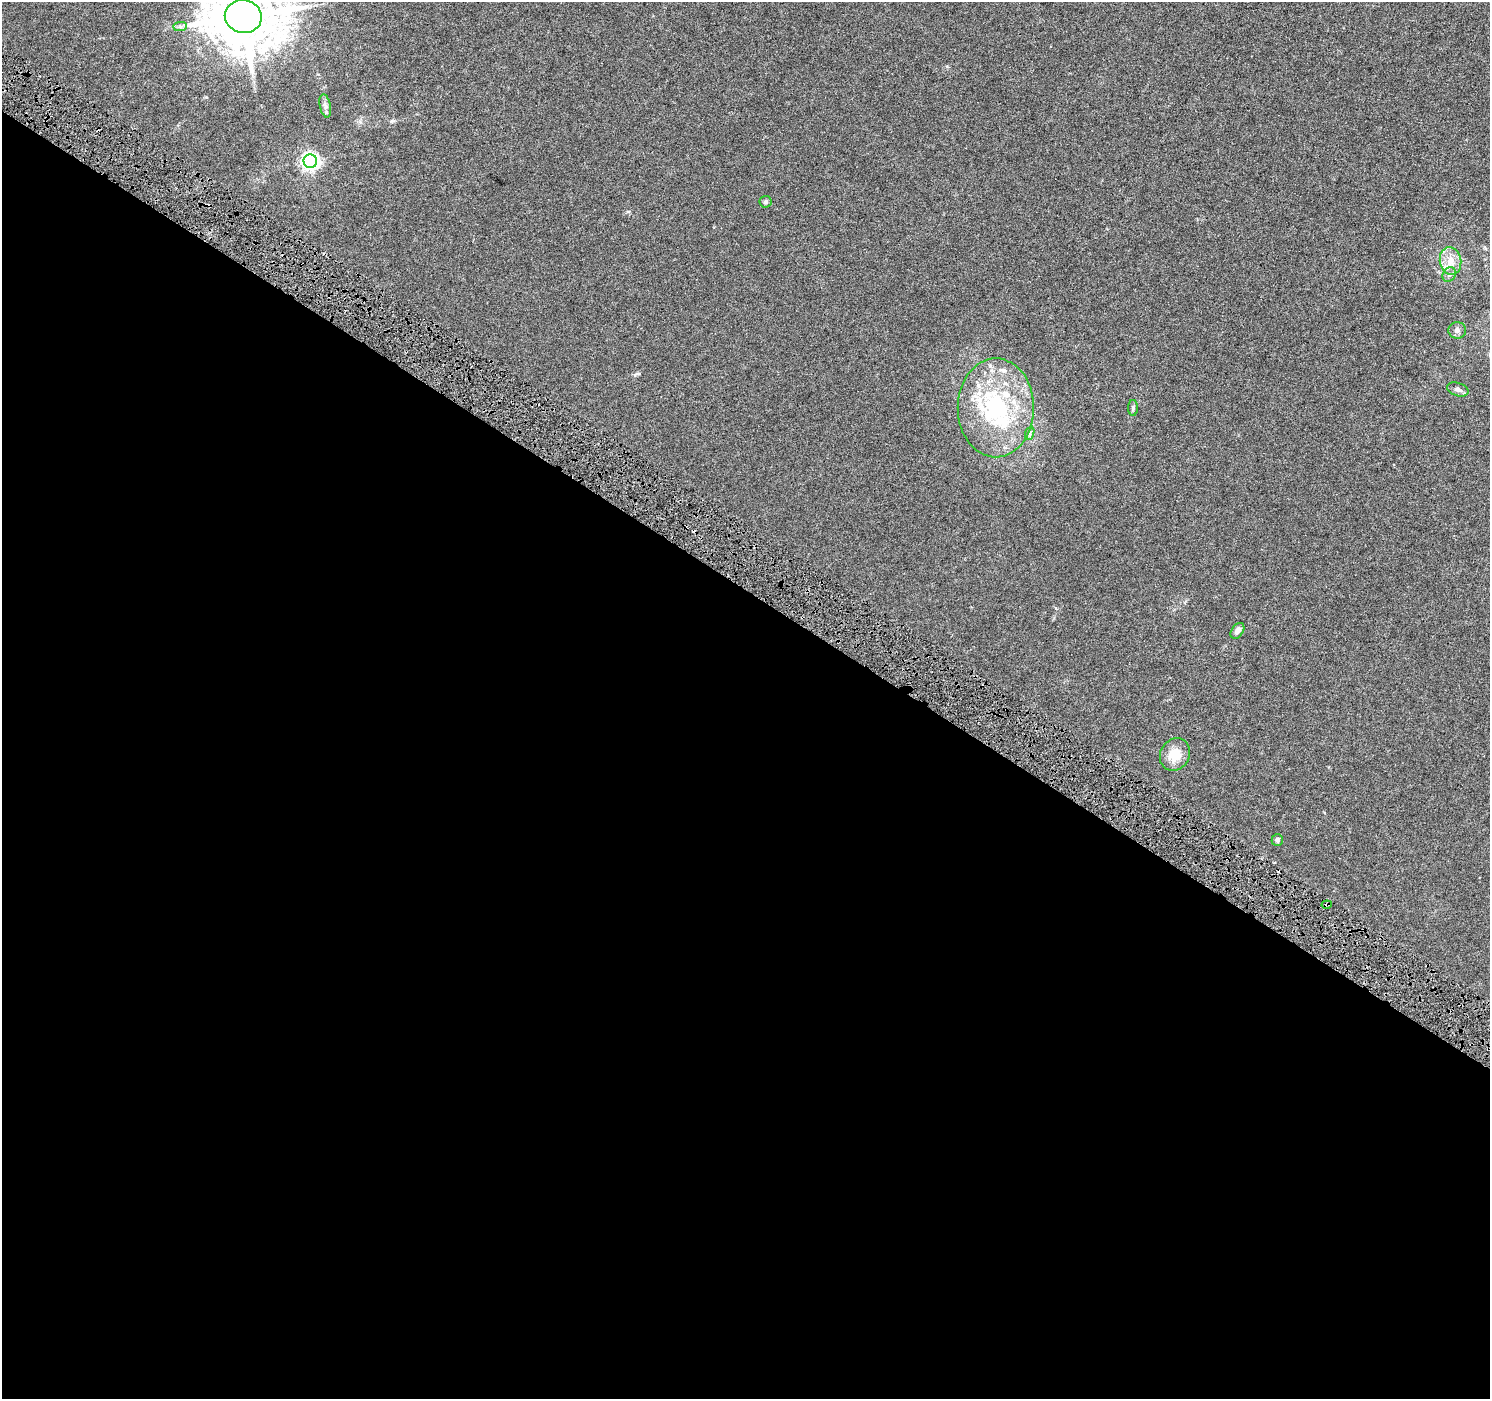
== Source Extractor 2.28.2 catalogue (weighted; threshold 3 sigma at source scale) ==
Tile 14 of 4 x 4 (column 2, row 4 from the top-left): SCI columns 1489-2976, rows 187-1583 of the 5958 x 6028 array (HDU 1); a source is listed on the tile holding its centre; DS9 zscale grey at full resolution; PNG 1492 x 1401 px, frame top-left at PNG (2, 2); each listed source drawn as its Kron ellipse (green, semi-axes under 4 px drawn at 4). Shown black and unused: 58% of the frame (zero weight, under 4 of 8 exposures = <1% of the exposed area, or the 3 px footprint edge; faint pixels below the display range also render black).
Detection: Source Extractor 2.28.2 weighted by HDU 2 'WHT'; one run over the whole footprint, this tile lists its part. Background 0.00236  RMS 8.3e-04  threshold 0.0034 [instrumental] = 3 sigma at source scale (4.09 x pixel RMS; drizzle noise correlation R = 1.36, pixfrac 0.8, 0.0396/0.0396 arcsec/px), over >= 5 px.
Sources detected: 21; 2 cosmic-ray / hot-pixel residue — neither listed nor drawn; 3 inside a brighter listed object's ellipse — not listed separately; the other 16 listed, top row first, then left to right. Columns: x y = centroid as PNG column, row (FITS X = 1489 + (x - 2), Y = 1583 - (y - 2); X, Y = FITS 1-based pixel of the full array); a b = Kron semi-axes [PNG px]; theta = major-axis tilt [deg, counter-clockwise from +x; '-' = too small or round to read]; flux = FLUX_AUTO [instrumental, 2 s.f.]
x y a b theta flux
243 16 18 16 -12 640
180 26 7 4 1 0.16
325 106 12 5 -78 0.28
310 161 7 6 - 30
766 202 6 6 - 0.16
1451 261 14 11 -82 1
1449 275 8 6 58 0.23
1457 330 9 8 - 0.29
1458 389 11 6 -18 0.31
996 408 49 38 90 8.7
1133 408 8 5 90 0.15
1030 433 7 4 71 0.15
1237 631 9 5 55 0.31
1175 754 17 14 61 1.4
1277 840 6 5 - 0.17
1327 905 5 2 - 0.081
Overlapping masked pixels (flux is a lower limit): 1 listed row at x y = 1327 905
Isophote crosses this tile's border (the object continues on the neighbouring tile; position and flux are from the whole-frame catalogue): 1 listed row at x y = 243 16
Unlisted compact peaks at least as high as the median listed source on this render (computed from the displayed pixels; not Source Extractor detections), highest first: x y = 392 121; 635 375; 206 97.